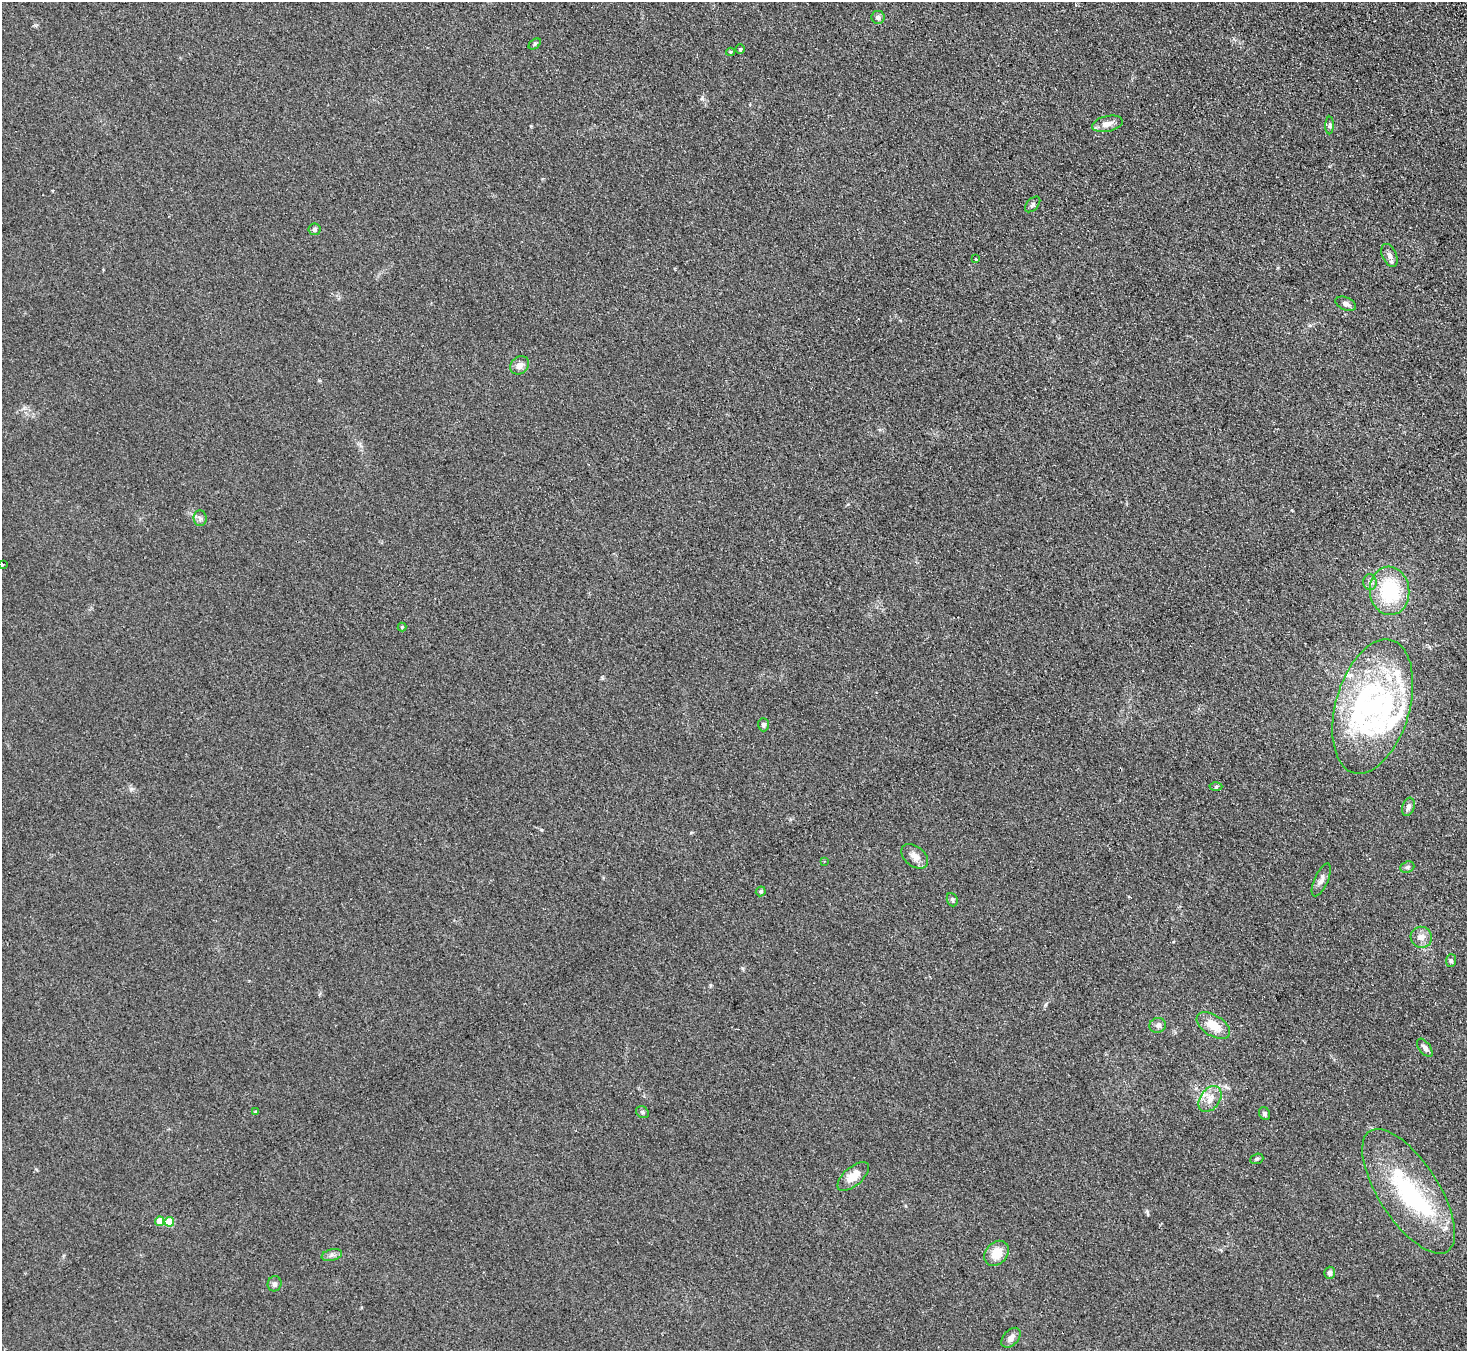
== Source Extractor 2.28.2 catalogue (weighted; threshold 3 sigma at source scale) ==
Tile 10 of 4 x 4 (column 2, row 3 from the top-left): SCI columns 1516-2980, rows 1542-2890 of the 5958 x 5920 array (HDU 1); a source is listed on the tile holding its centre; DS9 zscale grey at full resolution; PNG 1469 x 1353 px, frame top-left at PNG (2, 2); each listed source drawn as its Kron ellipse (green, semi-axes under 4 px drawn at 4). Shown black and unused: <1% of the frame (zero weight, under 2 of 3 exposures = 3% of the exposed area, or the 3 px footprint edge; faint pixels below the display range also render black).
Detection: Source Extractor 2.28.2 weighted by HDU 2 'WHT'; one run over the whole footprint, this tile lists its part. Background 0.153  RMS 0.013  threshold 0.0573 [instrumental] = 3 sigma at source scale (4.5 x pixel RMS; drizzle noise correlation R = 1.50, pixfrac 1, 0.05/0.05 arcsec/px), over >= 5 px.
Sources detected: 52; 2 inside a brighter object's white glare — neither listed nor drawn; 4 inside a brighter listed object's ellipse — not listed separately; the other 46 listed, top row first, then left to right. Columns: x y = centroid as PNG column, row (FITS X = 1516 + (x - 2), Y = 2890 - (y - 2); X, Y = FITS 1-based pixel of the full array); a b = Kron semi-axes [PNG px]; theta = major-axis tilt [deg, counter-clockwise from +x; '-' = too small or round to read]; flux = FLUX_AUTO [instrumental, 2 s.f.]
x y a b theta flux
878 17 6 6 - 3.8
535 44 7 4 36 1.9
740 49 5 4 - 1.7
730 52 4 4 - 1.7
1107 124 15 7 13 9.3
1330 125 9 4 89 2.4
1033 204 9 5 46 2.7
314 229 6 6 - 2.8
1389 255 12 7 -66 5.7
976 259 3 3 - 2.1
1346 304 11 6 -22 4.9
519 365 10 8 41 7.5
200 518 8 6 -85 3.4
2 564 3 3 - 5.6
1370 582 8 6 -87 4.1
1390 591 24 20 -85 84
402 627 4 4 - 1.4
1373 706 69 37 74 210
763 725 6 5 - 3.1
1216 787 6 4 1 1.9
1408 807 9 6 72 4.2
915 856 15 10 -39 8.9
824 861 3 3 - 0.81
1407 867 7 5 21 2.6
1321 880 18 6 66 6.6
761 891 5 4 - 2.3
952 900 7 5 -69 2.1
1421 937 11 10 - 8.7
1451 961 6 5 - 2.1
1158 1025 8 7 - 4.1
1213 1026 19 10 -33 19
1425 1048 10 5 -53 4.5
1210 1099 14 9 55 11
256 1112 4 4 - 1.6
642 1112 7 5 -33 2.4
1264 1114 6 5 - 2.9
1257 1159 7 5 19 2.1
853 1176 19 9 42 15
1409 1191 71 30 -57 140
160 1221 4 4 - 18
169 1222 5 5 - 37
997 1253 14 10 47 19
332 1255 10 5 14 3.7
1330 1273 6 5 - 4.8
274 1284 7 7 - 3.4
1011 1338 12 7 47 6.1
Isophote crosses this tile's border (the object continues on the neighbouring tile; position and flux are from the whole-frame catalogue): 1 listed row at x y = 2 564